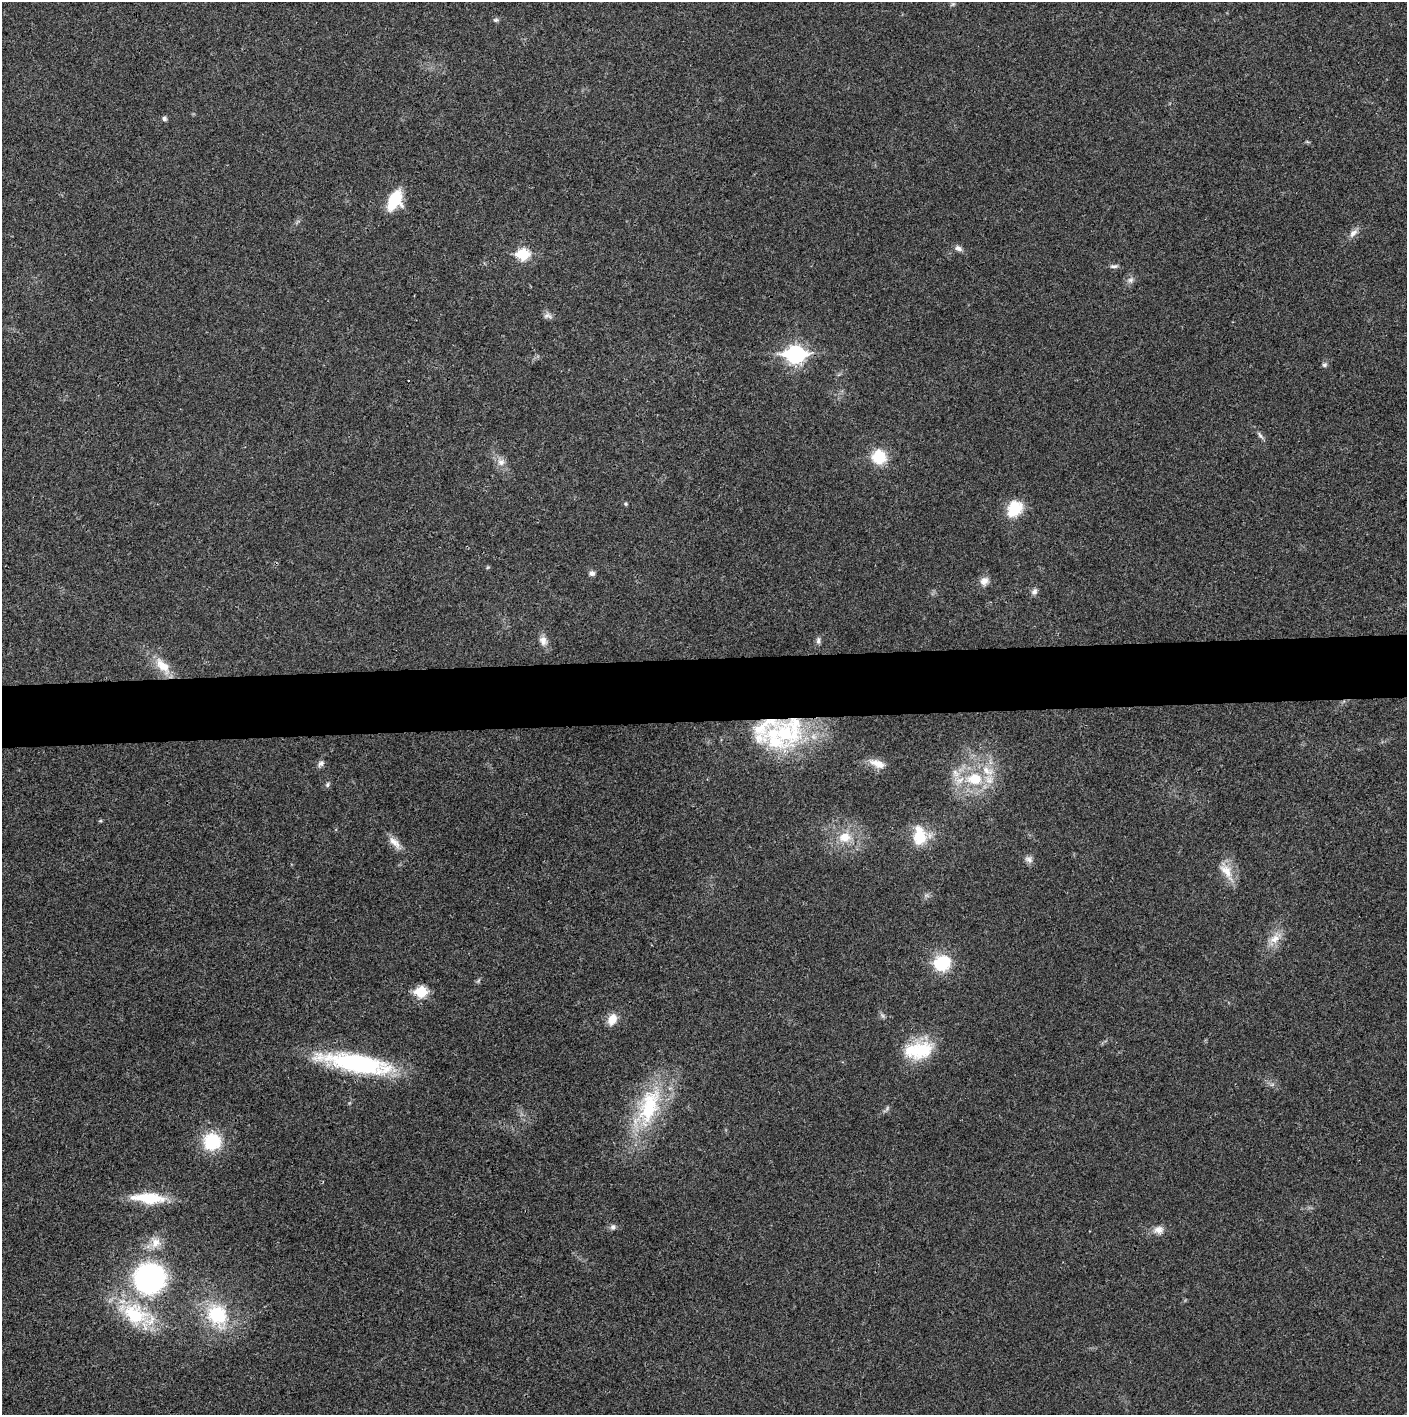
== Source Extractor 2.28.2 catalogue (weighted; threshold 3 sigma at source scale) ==
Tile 5 of 3 x 3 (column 2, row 2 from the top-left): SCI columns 1407-2811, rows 1415-2827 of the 4221 x 4243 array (HDU 1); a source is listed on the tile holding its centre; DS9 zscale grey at full resolution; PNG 1409 x 1417 px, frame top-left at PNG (2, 2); no overlay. Shown black and unused: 4% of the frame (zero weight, under 3 of 4 exposures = <1% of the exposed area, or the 3 px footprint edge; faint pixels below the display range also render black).
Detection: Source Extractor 2.28.2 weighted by HDU 2 'WHT'; one run over the whole footprint, this tile lists its part. Background 0.0209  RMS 0.0041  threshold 0.0186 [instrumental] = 3 sigma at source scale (4.5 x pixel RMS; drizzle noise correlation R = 1.50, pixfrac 1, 0.05/0.05 arcsec/px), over >= 5 px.
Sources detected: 57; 1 cosmic-ray / hot-pixel residue — not listed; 7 inside a brighter listed object's ellipse — not listed separately; the other 49 listed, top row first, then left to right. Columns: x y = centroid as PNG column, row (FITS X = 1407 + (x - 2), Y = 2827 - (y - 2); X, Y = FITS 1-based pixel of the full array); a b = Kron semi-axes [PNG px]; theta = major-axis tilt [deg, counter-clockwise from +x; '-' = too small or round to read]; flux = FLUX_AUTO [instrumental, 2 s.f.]
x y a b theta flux
496 20 8 5 -12 0.81
164 118 6 6 - 1
394 200 18 11 63 19
1353 233 14 7 45 2.4
959 248 10 7 -26 1.7
523 254 7 6 - 32
1114 266 12 5 3 1.2
1130 280 8 6 15 1.4
547 316 12 7 -4 1.6
795 354 9 7 0 140
1324 365 6 6 - 0.94
1260 435 11 5 -54 1.2
879 457 9 9 - 20
501 462 11 10 - 2.9
626 504 5 4 - 0.51
1015 508 22 17 58 11
592 573 7 6 - 1.4
984 581 11 9 40 2.9
1034 591 9 7 75 1.4
818 640 10 5 84 1.2
543 641 13 10 -67 2.9
163 666 27 13 -47 8.9
784 733 54 42 17 51
321 763 10 6 49 1.4
877 764 23 10 -19 4.5
974 779 21 15 -3 16
327 785 7 6 - 0.9
100 821 6 3 18 0.46
845 837 17 13 13 7.5
919 837 15 13 62 12
395 842 21 8 -45 3.8
1029 860 11 8 -32 1.8
1226 871 26 12 -56 7.1
1274 939 16 11 29 4.8
942 963 10 9 - 29
421 992 6 6 - 30
883 1016 7 4 -71 0.8
612 1019 13 9 63 5.3
918 1050 38 20 10 20
357 1063 68 17 -10 65
649 1106 60 26 73 38
212 1141 21 19 39 18
149 1198 33 10 -4 17
613 1227 8 7 - 1.3
1159 1230 13 10 -6 3.1
155 1242 15 14 - 5.1
150 1278 26 25 - 89
135 1314 38 28 -28 29
217 1315 29 22 -60 26